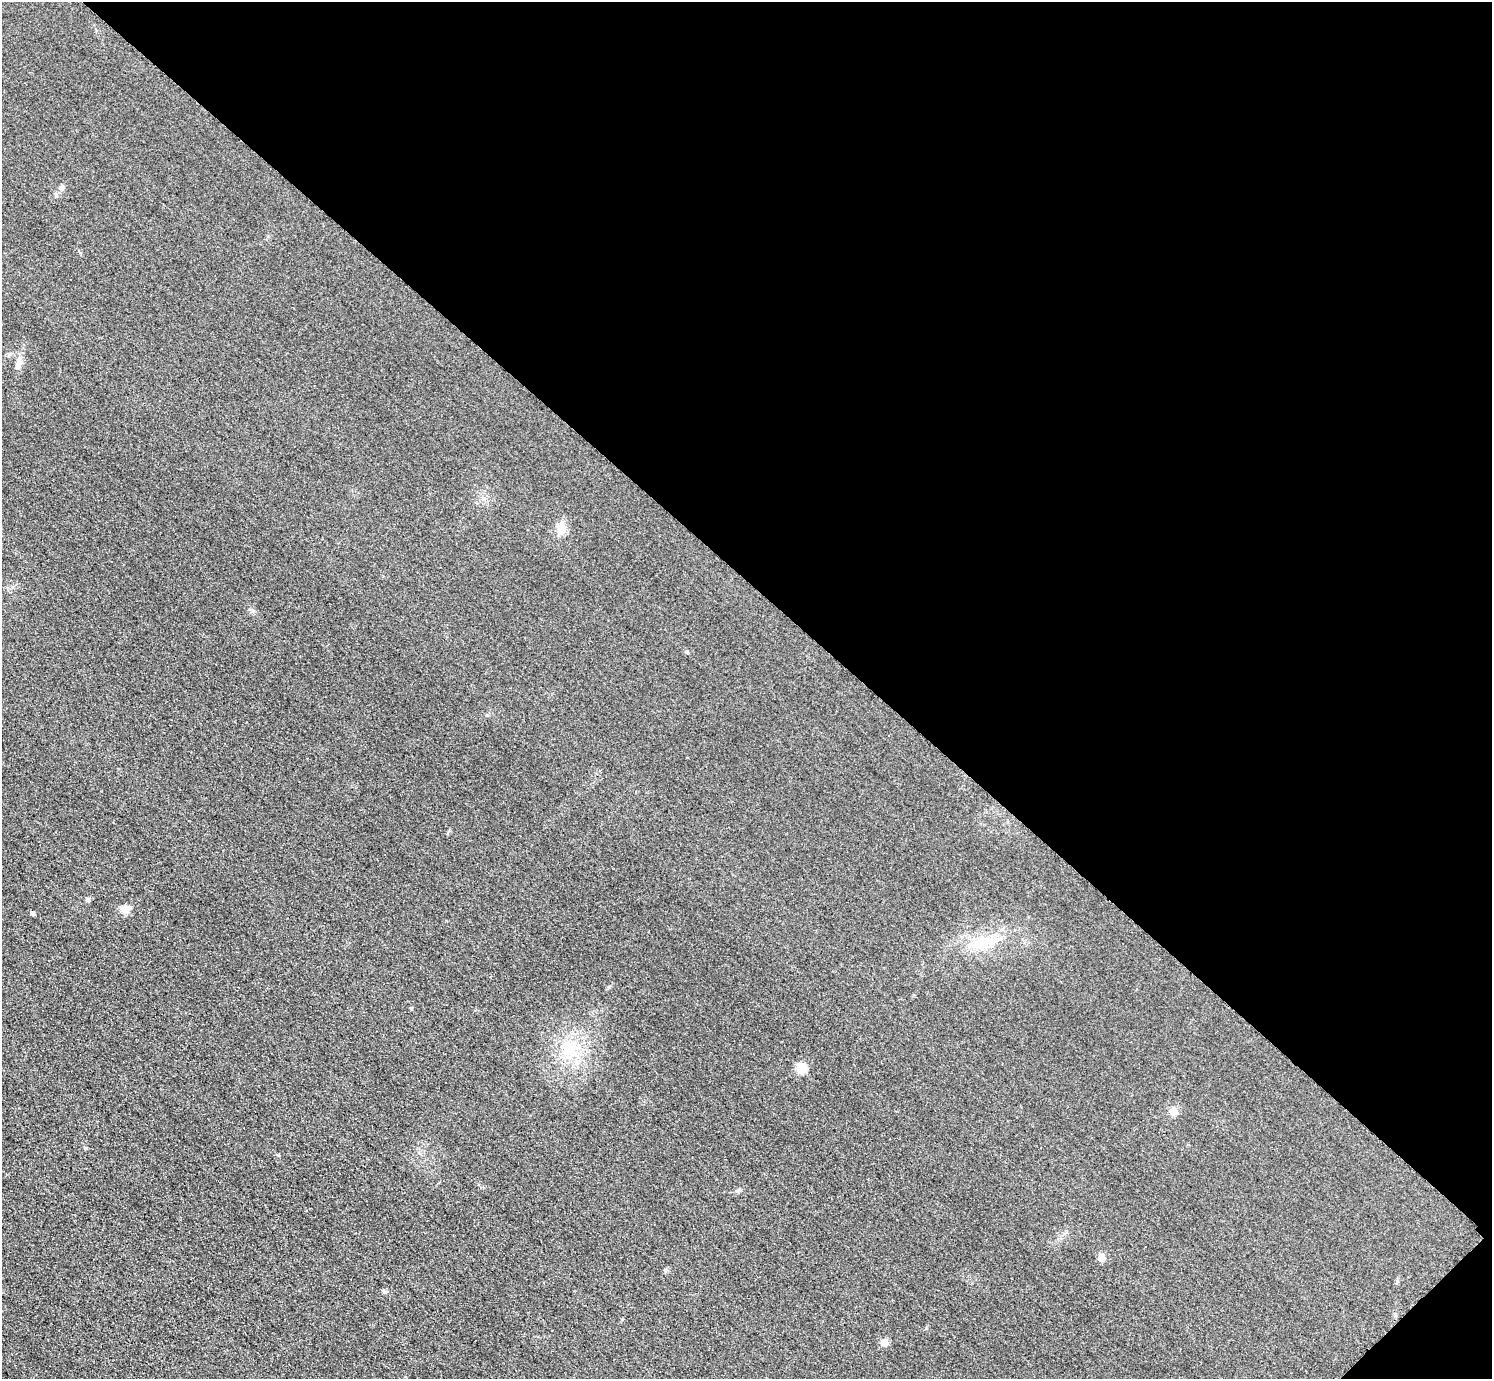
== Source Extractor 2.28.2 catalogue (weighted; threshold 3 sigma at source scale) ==
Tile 8 of 4 x 4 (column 4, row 2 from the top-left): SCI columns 4499-5988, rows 2938-4314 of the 6017 x 6017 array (HDU 1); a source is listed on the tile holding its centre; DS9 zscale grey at full resolution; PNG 1494 x 1381 px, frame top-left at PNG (2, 2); no overlay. Shown black and unused: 43% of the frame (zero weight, under 3 of 4 exposures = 3% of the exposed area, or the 3 px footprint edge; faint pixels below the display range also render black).
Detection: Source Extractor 2.28.2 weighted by HDU 2 'WHT'; one run over the whole footprint, this tile lists its part. Background 0.0847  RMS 0.019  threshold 0.0851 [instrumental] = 3 sigma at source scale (4.5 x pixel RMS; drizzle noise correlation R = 1.50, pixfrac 1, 0.05/0.05 arcsec/px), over >= 5 px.
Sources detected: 13; all 13 listed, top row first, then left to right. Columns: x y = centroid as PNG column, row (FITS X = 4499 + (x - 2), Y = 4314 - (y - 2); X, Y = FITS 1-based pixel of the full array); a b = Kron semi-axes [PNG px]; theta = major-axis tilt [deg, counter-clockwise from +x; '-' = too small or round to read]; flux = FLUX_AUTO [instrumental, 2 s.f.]
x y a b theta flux
19 362 15 7 70 13
561 528 13 11 68 19
686 652 5 3 - 1.9
87 899 6 5 - 3.6
125 908 13 9 32 11
32 913 4 4 - 4.8
982 943 27 15 24 50
572 1049 23 15 85 51
801 1068 6 5 - 84
1174 1111 8 8 - 16
739 1190 8 5 35 3.9
1101 1257 5 5 - 28
884 1342 6 5 - 27
Unlisted compact peaks at least as high as the median listed source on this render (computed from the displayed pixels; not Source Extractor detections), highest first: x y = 384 1292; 609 987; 86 1148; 665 1270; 411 1008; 278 1155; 252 610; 56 196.